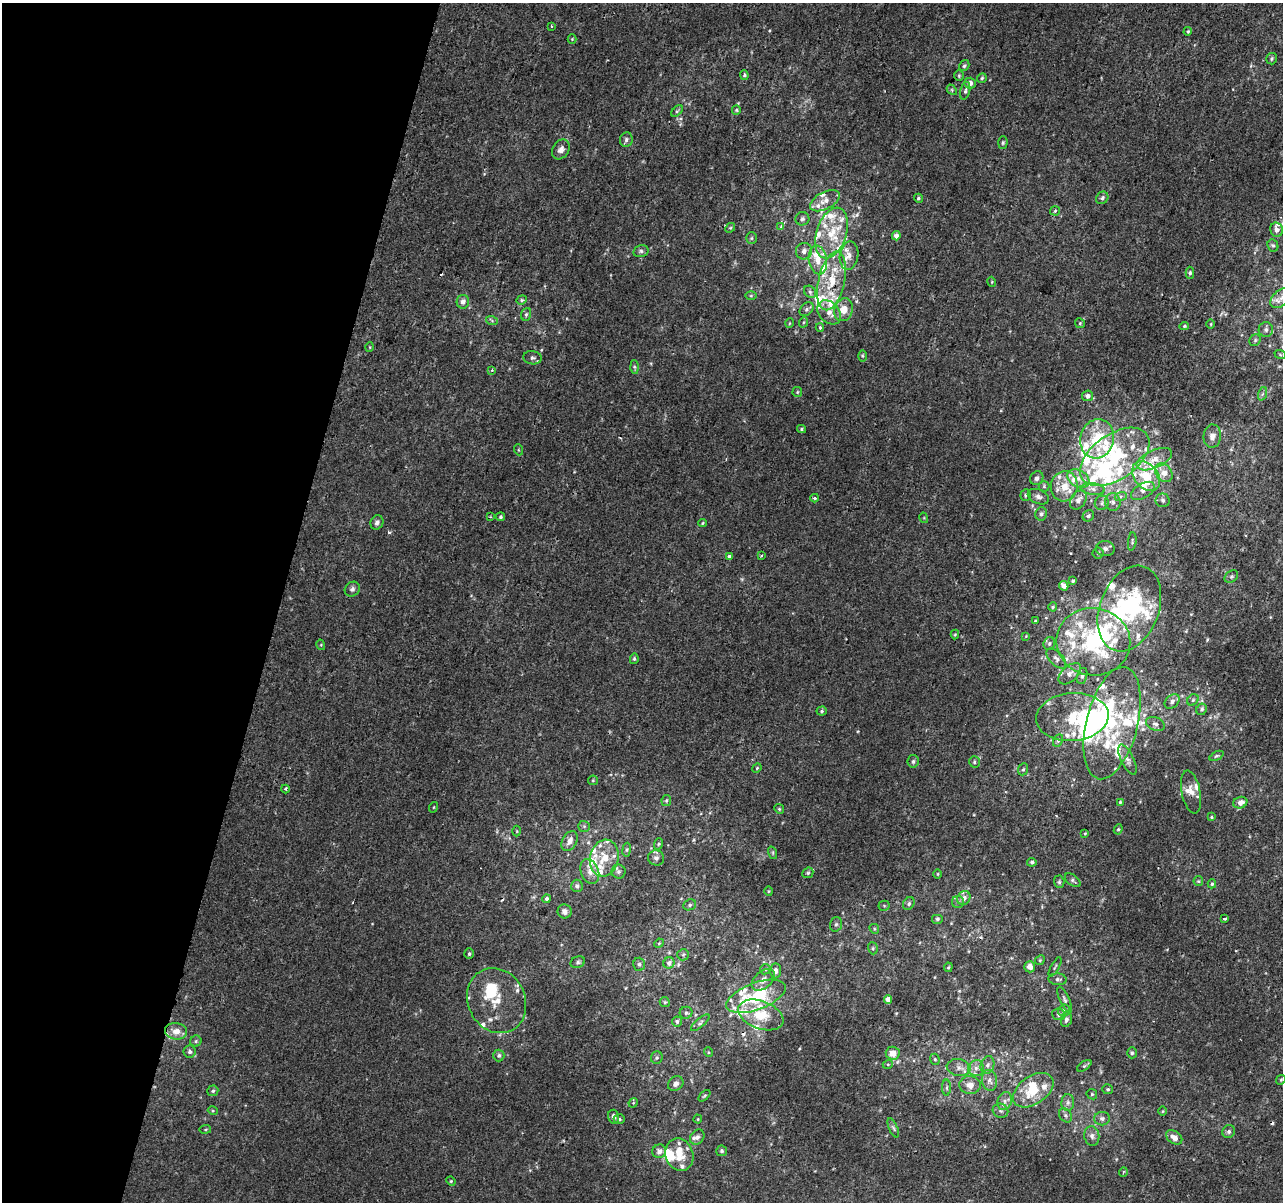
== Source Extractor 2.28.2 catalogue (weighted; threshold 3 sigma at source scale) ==
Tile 9 of 4 x 4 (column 1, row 3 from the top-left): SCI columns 19-1299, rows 1529-2728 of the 5152 x 5395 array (HDU 1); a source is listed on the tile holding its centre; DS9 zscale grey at full resolution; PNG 1285 x 1204 px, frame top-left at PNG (2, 3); each listed source drawn as its Kron ellipse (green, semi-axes under 4 px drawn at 4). Shown black and unused: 22% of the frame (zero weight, under 2 of 3 exposures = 2% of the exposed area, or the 3 px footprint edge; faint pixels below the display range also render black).
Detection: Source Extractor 2.28.2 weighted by HDU 2 'WHT'; one run over the whole footprint, this tile lists its part. Background 7.68e-04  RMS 0.0028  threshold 0.0128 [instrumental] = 3 sigma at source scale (4.5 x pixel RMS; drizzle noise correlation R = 1.50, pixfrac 1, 0.0396/0.0396 arcsec/px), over >= 5 px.
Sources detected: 337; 10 inside a brighter object's white glare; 5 cosmic-ray / hot-pixel residue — neither listed nor drawn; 82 inside a brighter listed object's ellipse — not listed separately; the other 240 listed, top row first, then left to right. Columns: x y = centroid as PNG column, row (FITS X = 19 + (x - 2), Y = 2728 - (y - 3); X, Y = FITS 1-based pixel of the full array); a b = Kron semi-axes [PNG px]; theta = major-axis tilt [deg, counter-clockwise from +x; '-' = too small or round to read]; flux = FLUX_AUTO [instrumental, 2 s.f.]
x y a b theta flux
551 26 4 2 - 0.24
1188 31 4 4 - 0.41
572 39 4 4 - 0.29
1271 59 6 5 - 0.54
964 66 6 4 57 0.5
744 75 5 4 - 0.46
959 76 5 4 - 0.35
982 78 5 4 - 0.39
970 83 6 5 - 1.6
952 90 6 4 -49 0.39
965 91 9 5 77 0.72
736 110 5 4 - 0.35
677 111 7 4 45 0.48
626 139 7 6 - 0.74
1003 143 6 4 88 0.43
561 149 10 8 58 1.5
918 198 5 4 - 0.48
1102 198 6 5 - 0.75
825 201 16 8 27 2.5
1055 211 5 4 - 0.44
802 219 7 6 - 0.73
781 226 4 3 - 1.2
730 228 5 4 - 0.35
1277 230 7 6 - 1.4
831 233 26 15 72 9.8
896 236 4 4 - 1.2
751 238 6 5 - 0.43
1273 245 6 5 - 0.5
641 251 8 6 14 0.73
804 251 8 8 - 1.4
849 256 14 9 81 2.3
818 260 14 9 -81 4
1190 273 6 4 90 0.54
832 281 30 13 77 10
992 282 5 3 - 0.24
810 292 7 5 -44 0.67
751 296 6 4 1 0.35
1282 298 13 8 38 2.5
522 300 5 4 - 0.39
463 302 7 6 - 1.4
806 309 8 5 42 0.73
844 310 11 9 72 3.5
829 312 13 10 -48 2.3
526 314 6 5 - 0.54
492 321 6 4 -20 0.39
804 322 5 3 - 0.29
790 323 5 3 - 0.22
1080 323 5 4 - 0.41
1211 324 4 3 - 0.25
1184 326 5 4 - 0.39
820 328 4 3 - 0.4
1266 330 7 7 - 0.8
1255 340 6 5 - 0.53
370 347 5 3 - 0.26
1280 354 6 3 -21 0.3
862 356 6 4 -89 0.37
533 358 9 6 -7 0.82
634 367 6 4 -88 0.51
492 370 4 4 - 0.33
797 392 5 4 - 0.36
1262 394 7 4 70 0.54
1087 396 5 5 - 1.2
801 429 4 4 - 0.34
1212 436 12 9 83 1.7
1097 439 20 17 76 13
519 450 5 3 - 0.27
1115 457 39 22 35 26
1154 459 19 9 24 3.2
1164 473 10 7 -51 2.8
1146 476 16 11 -49 8.1
1037 478 7 6 - 0.91
1078 479 12 8 -30 2.5
1044 486 5 5 - 0.43
1064 486 15 13 81 4.9
1093 489 12 5 -6 1.4
1143 491 13 7 31 1.4
1026 495 6 5 - 0.65
1121 496 6 4 19 0.59
1038 497 11 7 -23 1.2
815 498 4 3 - 0.61
1078 500 10 7 56 1.7
1163 500 7 7 - 0.77
1113 502 9 7 -83 1.2
1102 503 7 7 - 0.85
1041 514 7 6 - 0.77
1088 516 6 5 - 0.58
490 517 3 3 - 0.32
500 517 4 4 - 0.46
924 518 5 3 - 0.26
377 522 7 6 - 0.92
703 523 4 4 - 0.34
1132 541 9 4 83 0.45
1105 549 9 7 -4 1
1098 553 5 5 - 0.44
729 556 4 3 - 1.9
761 556 3 3 - 0.35
1231 576 7 5 34 0.53
1073 581 3 3 - 0.39
1064 586 5 4 - 1.6
352 589 8 7 - 0.92
1053 607 4 4 - 0.32
1129 609 44 29 69 35
1035 621 3 3 - 0.28
955 634 5 4 - 0.28
1026 636 3 3 - 0.19
1093 642 37 33 -6 31
1049 643 6 5 - 0.62
321 645 5 3 - 0.29
634 659 5 4 - 0.41
1056 659 12 6 -45 1.1
1070 674 13 7 43 1.6
1082 676 8 5 75 0.72
1193 700 6 5 - 0.5
1172 701 8 6 44 1
1202 709 6 5 - 0.65
822 711 5 4 - 0.44
1072 717 36 24 4 14
1112 723 57 25 76 24
1155 724 10 6 -21 1.1
1058 741 7 4 63 0.55
1216 756 7 4 27 0.52
1127 760 16 6 -65 1.3
913 761 6 5 - 0.62
974 762 5 5 - 0.5
757 768 5 4 - 0.3
1023 769 6 5 - 0.43
593 780 5 4 - 0.33
285 789 4 3 - 0.4
1191 792 22 9 -79 2.6
666 801 5 4 - 0.37
1120 802 3 3 - 0.31
1240 803 7 5 21 2
434 807 5 3 - 0.23
779 809 5 4 - 0.36
1211 817 4 4 - 0.37
584 826 6 5 - 0.51
1118 829 5 4 - 0.4
517 831 5 3 - 0.27
1085 833 3 3 - 0.24
570 841 11 7 61 2.1
658 844 6 3 70 0.37
627 850 7 3 81 0.41
773 853 6 4 -72 0.39
604 858 18 14 76 6.2
656 858 8 7 - 1.2
1032 862 4 4 - 0.65
590 872 13 9 -68 2.1
619 872 7 7 - 0.9
808 873 6 5 - 0.39
938 874 4 3 - 0.22
1073 880 9 5 -38 0.62
1198 881 5 5 - 0.31
1059 882 6 5 - 0.51
1212 884 4 4 - 0.4
577 886 6 6 - 0.85
769 891 5 3 - 0.25
964 898 7 6 - 0.99
547 899 4 4 - 0.75
958 902 6 6 - 0.55
909 903 7 5 60 0.55
690 905 6 5 - 0.54
884 906 5 5 - 0.39
565 911 7 7 - 1.3
937 919 6 5 - 0.48
1225 919 3 3 - 0.49
836 924 7 6 - 0.61
874 929 5 4 - 0.33
659 943 5 4 - 0.33
873 948 6 5 - 0.47
469 954 5 4 - 0.48
683 955 6 5 - 0.52
1040 960 5 4 - 0.36
578 962 7 5 20 0.63
669 963 5 5 - 1.2
639 964 6 6 - 0.73
948 967 5 4 - 0.36
1030 967 5 5 - 1.7
1055 967 11 2 61 0.36
765 969 5 5 - 0.42
776 971 7 5 86 1.2
1058 979 9 6 -4 0.75
763 980 13 8 42 2.2
756 996 31 13 20 20
888 999 4 4 - 1.7
1065 1000 14 4 -65 0.74
497 1001 33 28 -64 10
665 1002 5 4 - 0.41
1064 1011 6 6 - 0.82
686 1013 6 6 - 0.51
1059 1014 6 6 - 0.66
761 1015 24 14 -20 9
1066 1019 7 5 73 0.81
677 1021 5 5 - 0.66
700 1023 11 4 41 0.74
176 1031 11 8 -6 2.9
196 1041 5 5 - 0.47
189 1051 6 6 - 0.8
708 1052 5 3 - 0.27
893 1053 7 6 - 2.8
1132 1053 5 5 - 0.46
499 1055 6 5 - 0.67
657 1058 6 5 - 0.54
935 1059 6 4 -69 0.44
888 1064 5 3 - 0.27
987 1065 9 6 72 1.1
1084 1066 8 4 35 0.46
959 1068 12 8 -10 1.8
976 1068 8 8 - 1.4
989 1080 10 7 -81 1.4
1281 1080 5 4 - 0.34
676 1084 8 6 40 1.2
970 1085 10 9 - 2.4
947 1088 8 4 90 0.56
1108 1089 5 5 - 0.45
1033 1090 23 14 35 8.8
213 1091 5 5 - 0.53
1092 1094 5 5 - 0.38
704 1096 7 3 44 0.37
1005 1101 9 7 70 1.2
633 1103 5 4 - 0.26
1068 1103 8 6 89 0.99
213 1111 5 3 - 0.27
1000 1111 8 7 - 0.88
1163 1111 5 3 - 0.27
1066 1115 8 5 -57 0.81
614 1117 7 5 -76 1.2
619 1119 5 4 - 0.45
698 1119 4 4 - 0.24
1102 1119 8 7 - 0.96
893 1128 10 4 -66 0.63
205 1129 6 3 8 0.3
1229 1132 7 6 - 0.71
1092 1136 10 7 -82 1.2
697 1137 8 6 51 1.1
1174 1137 9 6 -35 2
659 1151 7 7 - 1.5
722 1151 5 5 - 0.67
679 1155 16 14 -70 5.1
1123 1172 5 3 - 0.24
451 1181 5 4 - 0.32
Overlapping masked pixels (flux is a lower limit): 3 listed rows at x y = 832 281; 1282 298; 1191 792
Isophote crosses this tile's border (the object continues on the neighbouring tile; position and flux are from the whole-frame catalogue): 1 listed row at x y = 1282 298
Unlisted compact peaks at least as high as the median listed source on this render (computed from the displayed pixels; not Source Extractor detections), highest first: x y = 389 532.